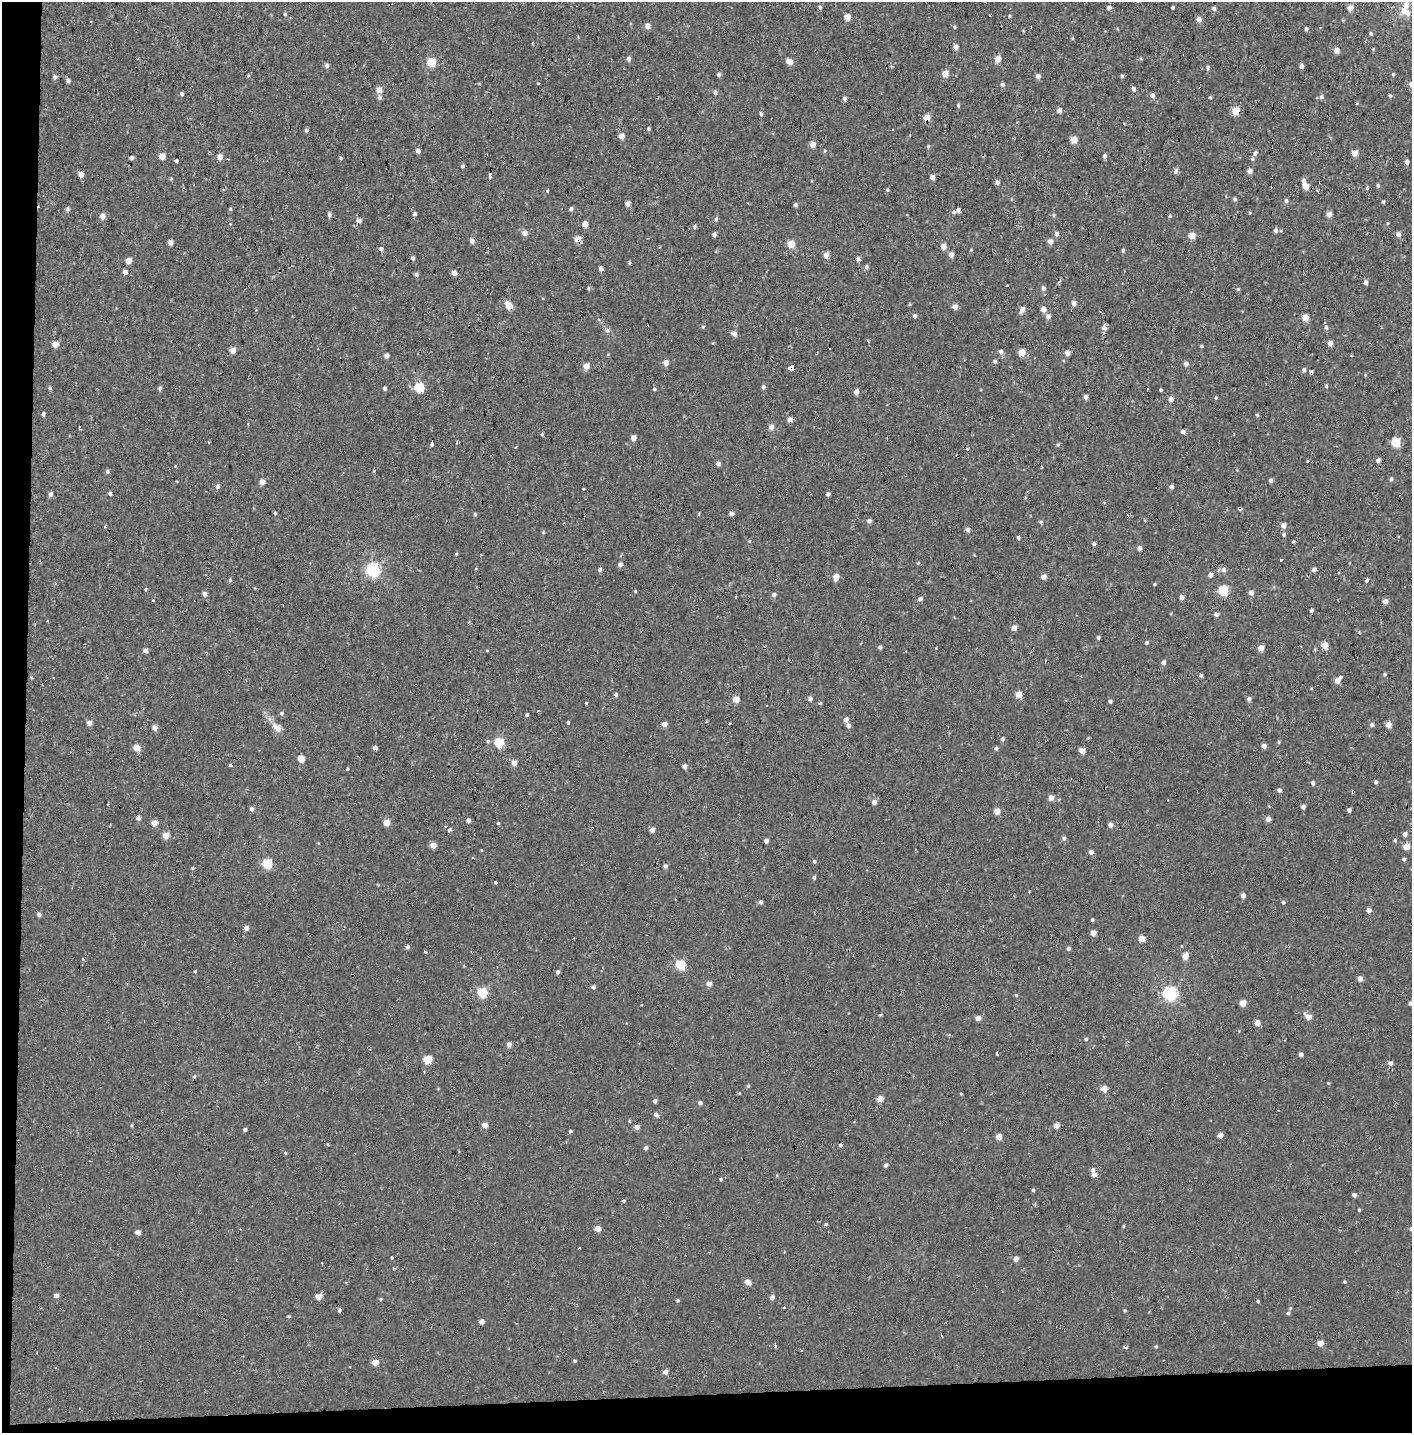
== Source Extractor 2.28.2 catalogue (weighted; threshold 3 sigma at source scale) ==
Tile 7 of 3 x 3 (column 1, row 3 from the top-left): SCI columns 15-1424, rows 163-1593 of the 4245 x 4554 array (HDU 1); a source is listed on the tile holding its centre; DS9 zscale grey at full resolution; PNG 1414 x 1435 px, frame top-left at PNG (2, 2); no overlay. Shown black and unused: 4% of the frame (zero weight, under 2 of 3 exposures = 3% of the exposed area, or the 3 px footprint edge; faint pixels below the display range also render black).
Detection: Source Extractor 2.28.2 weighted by HDU 2 'WHT'; one run over the whole footprint, this tile lists its part. Background 0.00104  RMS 0.0035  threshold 0.0158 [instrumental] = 3 sigma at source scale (4.5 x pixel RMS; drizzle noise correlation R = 1.50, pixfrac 1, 0.0396/0.0396 arcsec/px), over >= 5 px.
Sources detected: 436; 27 cosmic-ray / hot-pixel residue — not listed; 4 inside a brighter listed object's ellipse — not listed separately; the other 405 listed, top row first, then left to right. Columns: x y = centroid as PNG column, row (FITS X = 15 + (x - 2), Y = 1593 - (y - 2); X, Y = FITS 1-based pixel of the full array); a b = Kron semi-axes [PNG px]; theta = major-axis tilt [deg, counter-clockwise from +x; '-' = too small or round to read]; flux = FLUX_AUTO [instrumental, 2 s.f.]
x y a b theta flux
820 7 5 4 - 0.55
1109 8 5 5 - 1.2
1172 8 4 3 - 2.2
1350 8 5 4 - 3.5
1214 9 5 5 - 0.95
1407 13 23 9 -87 3.8
285 14 4 4 - 0.42
1009 16 4 4 - 0.4
847 17 4 4 - 4.6
1199 19 4 4 - 2.5
647 26 5 5 - 2
954 27 5 3 - 0.35
1320 28 3 2 - 0.28
1306 29 4 4 - 0.75
1371 34 5 4 - 0.54
1072 38 4 4 - 0.35
955 47 4 4 - 2.1
1336 50 5 5 - 2.5
629 58 5 5 - 0.88
998 59 5 4 - 4.3
789 61 5 4 - 3.8
431 62 5 5 - 15
327 66 5 5 - 0.97
1301 66 4 4 - 1.2
1208 68 5 3 - 0.66
945 73 4 4 - 4.4
1393 74 5 4 - 0.48
719 75 4 4 - 0.93
1038 76 5 4 - 1.8
1122 76 4 4 - 0.52
55 77 5 4 - 0.99
68 80 5 4 - 0.94
1002 85 5 4 - 0.89
1133 89 5 5 - 0.96
379 90 5 5 - 3.1
715 92 6 4 70 0.52
182 94 4 4 - 0.63
1152 95 4 4 - 1.8
1390 95 5 4 - 0.5
1210 97 4 3 - 0.37
1321 97 6 6 - 0.87
379 98 6 6 - 0.84
844 98 5 4 - 0.98
958 105 5 4 - 0.46
1059 111 5 4 - 1.5
1236 111 5 5 - 6.8
761 114 6 4 -79 0.64
927 118 4 4 - 4.5
649 129 4 4 - 0.59
306 130 5 4 - 0.57
622 136 5 4 - 2.7
1074 140 5 4 - 5.3
813 144 4 4 - 3.2
928 147 5 4 - 0.45
418 151 5 4 - 1.3
825 151 4 3 - 0.69
1255 153 5 5 - 1.1
1355 153 4 4 - 4.4
162 156 4 4 - 4.2
1105 156 5 4 - 1
220 157 5 5 - 2.4
131 158 4 3 - 0.93
341 158 4 3 - 0.45
1252 159 5 5 - 0.57
177 161 3 3 - 8.1
1407 162 4 4 - 1.4
462 166 4 4 - 0.78
1176 171 6 5 - 0.96
1250 171 4 4 - 2.1
81 175 5 5 - 2.1
490 176 6 3 -87 1.2
932 177 4 4 - 2.5
171 179 5 3 - 0.31
1304 181 5 5 - 1.3
997 182 5 5 - 1.1
1378 186 5 4 - 0.58
1306 187 5 4 - 4.6
1367 188 4 4 - 0.46
548 190 3 3 - 3
887 190 5 4 - 0.48
1235 199 4 4 - 0.69
1286 201 6 4 -86 0.74
1383 202 4 3 - 0.6
627 204 4 4 - 2.2
795 205 4 4 - 0.75
67 209 6 5 - 0.78
230 209 5 4 - 0.37
571 209 5 5 - 0.75
954 212 6 4 19 0.71
1249 212 3 3 - 2.1
415 214 4 4 - 0.64
1329 214 5 4 - 2.1
329 215 5 5 - 0.8
1054 215 5 4 - 0.44
102 216 5 4 - 2.7
1170 216 4 4 - 0.44
716 219 5 5 - 0.57
358 220 6 5 - 1.3
1387 223 5 3 - 0.31
585 224 4 4 - 2.7
695 226 4 4 - 0.69
1276 230 6 5 - 1.1
524 233 5 5 - 2.3
1056 234 5 5 - 1.3
1398 234 5 4 - 1.9
714 235 4 4 - 1.2
1192 236 5 4 - 5.6
577 239 5 5 - 3.5
472 241 4 4 - 1.7
1050 241 5 5 - 2.1
170 242 4 4 - 2.2
791 244 5 4 - 8
944 246 5 4 - 2.5
381 249 5 4 - 0.96
1123 250 5 4 - 0.52
826 255 5 5 - 2.1
951 255 4 4 - 2.8
413 258 4 3 - 0.85
858 259 4 4 - 1.1
128 261 5 4 - 3.4
629 263 5 3 - 0.45
866 267 5 4 - 1
600 269 5 3 - 2.8
125 272 4 4 - 1.5
454 273 4 4 - 2.4
1366 282 4 4 - 1.3
589 288 6 3 -82 0.43
1043 288 6 5 - 1.1
1238 289 5 4 - 0.39
1074 303 5 5 - 1.7
909 304 5 3 - 0.33
509 307 5 5 - 3.7
955 307 4 4 - 2.5
1022 309 6 4 65 2.5
1043 309 5 4 - 2.4
914 316 5 4 - 0.99
1048 316 5 5 - 1.6
1305 318 4 4 - 4.9
703 327 5 4 - 0.42
1326 327 6 5 - 0.79
1104 328 6 5 - 1.8
607 330 8 6 -73 0.91
734 334 5 5 - 1.7
1330 343 4 4 - 2.1
55 344 5 4 - 3.4
1202 346 4 3 - 0.41
233 351 5 5 - 2.9
1001 352 5 5 - 1.3
1022 352 5 5 - 5.5
1067 353 4 4 - 2.1
386 356 4 4 - 1.7
995 361 5 4 - 0.64
666 362 5 4 - 2.5
1186 364 5 4 - 1.5
586 366 5 4 - 3.9
791 368 5 3 - 27
1304 370 4 4 - 0.94
1311 372 4 3 - 16
1326 386 4 4 - 0.43
419 387 5 5 - 18
763 387 5 4 - 0.86
49 388 5 4 - 0.46
160 388 5 4 - 0.76
385 388 4 4 - 0.78
655 389 5 4 - 0.49
1161 390 3 3 - 0.41
856 392 4 4 - 2.3
1086 397 5 4 - 1.2
1216 398 4 3 - 0.44
1171 399 4 4 - 2
43 414 5 3 - 0.72
1257 415 5 4 - 0.42
790 419 5 5 - 1.5
79 427 3 2 - 0.57
771 427 5 5 - 1.8
1183 432 5 4 - 1.3
542 434 4 3 - 0.36
1233 434 3 2 - 0.35
633 438 4 4 - 2.7
1396 442 5 5 - 16
432 444 4 3 - 8.8
1058 445 5 4 - 0.46
967 449 4 3 - 0.32
1378 460 4 4 - 1.1
1307 461 4 3 - 0.24
718 464 5 4 - 1.2
175 466 4 3 - 0.24
107 471 5 5 - 0.61
1391 479 5 4 - 0.65
1271 480 4 4 - 0.98
262 482 5 5 - 2.1
217 487 5 5 - 1
1171 487 4 4 - 1.2
50 494 5 4 - 1.2
110 494 5 4 - 0.71
828 494 4 4 - 0.84
1239 508 4 3 - 3.8
275 513 4 4 - 0.48
475 514 4 4 - 0.48
699 514 5 3 - 0.35
731 514 5 4 - 1.1
869 521 5 5 - 1
1040 522 5 5 - 0.48
1283 525 5 4 - 2.6
967 530 5 5 - 1.1
543 532 4 4 - 0.36
1284 534 5 5 - 0.66
1018 537 4 4 - 0.69
749 541 5 4 - 0.37
1293 541 4 3 - 0.36
1094 544 4 4 - 0.94
1139 548 4 4 - 1.6
456 554 4 3 - 0.34
1281 560 3 3 - 1.8
918 563 5 4 - 0.35
620 564 5 5 - 1.2
1314 569 4 4 - 1.5
373 570 6 6 - 61
600 570 4 4 - 0.88
1224 570 5 5 - 1.4
1210 575 5 4 - 1.5
836 577 5 4 - 4.1
1044 577 4 4 - 2.6
230 580 5 5 - 0.46
1367 580 5 4 - 0.68
1154 584 5 3 - 0.32
145 589 4 3 - 0.78
1223 590 5 5 - 21
635 591 4 4 - 0.29
1251 593 5 5 - 1.6
204 594 5 4 - 1.3
774 595 5 4 - 1.1
735 597 3 3 - 1.5
1181 597 4 4 - 2
920 599 5 4 - 1.1
1385 602 5 4 - 2
1311 610 4 3 - 0.76
1216 614 5 5 - 1.2
1014 628 4 4 - 2.7
1098 637 4 3 - 0.68
1147 642 4 4 - 0.63
1324 645 5 4 - 5.2
880 647 4 4 - 0.79
1261 648 4 4 - 3.7
146 651 4 4 - 1.4
487 651 4 3 - 0.25
1163 662 5 4 - 1.4
1384 674 4 4 - 0.44
1201 675 4 3 - 0.85
1340 677 3 3 - 4.5
1337 680 4 4 - 2.9
1018 694 4 4 - 4.4
736 699 4 4 - 4.4
810 699 5 5 - 1.1
1249 699 4 4 - 0.95
1110 701 4 4 - 0.72
586 703 3 3 - 0.33
820 703 4 4 - 0.41
281 713 5 5 - 0.69
527 715 3 3 - 0.57
846 719 5 4 - 1.7
89 723 5 5 - 1.7
568 723 3 3 - 5.9
664 724 5 4 - 1.9
1372 725 5 5 - 0.94
1388 725 4 4 - 3.6
848 726 5 4 - 1.1
154 728 5 5 - 1.9
277 728 14 8 -48 2.8
1002 739 5 4 - 0.77
1279 742 4 4 - 0.41
499 743 5 5 - 18
1264 746 4 4 - 1.6
136 748 5 5 - 4.7
375 748 3 3 - 78
996 748 4 4 - 0.77
1082 750 4 4 - 3.9
301 759 5 5 - 4.9
514 763 5 4 - 2.6
230 765 3 3 - 4.3
684 766 4 4 - 1.4
347 769 3 3 - 2.2
1376 782 4 3 - 0.83
1313 783 5 4 - 0.78
1279 790 5 4 - 1
1353 792 3 3 - 3.6
1051 798 4 4 - 2.9
874 802 5 5 - 1.6
1303 807 4 4 - 1.6
251 809 5 4 - 1.1
1349 810 4 4 - 1.3
997 811 4 4 - 4
138 818 5 4 - 1.3
1268 819 4 4 - 1.8
469 820 4 4 - 1.1
154 823 4 4 - 3.1
386 823 5 4 - 4.2
498 823 4 3 - 0.35
1110 825 4 4 - 1.8
449 829 4 3 - 0.92
652 830 5 4 - 2
1405 834 5 4 - 1.4
166 835 5 5 - 4.2
1064 838 5 5 - 0.75
1395 840 5 4 - 0.49
766 841 4 4 - 1.2
433 845 5 4 - 3
1406 846 5 4 - 4.9
482 850 3 2 - 0.49
1091 852 4 4 - 1.4
1404 859 4 4 - 0.74
814 861 4 4 - 0.6
267 864 5 5 - 21
665 866 5 4 - 0.81
193 868 4 4 - 0.36
814 877 5 4 - 0.65
496 882 3 3 - 4.9
1243 895 4 4 - 1.4
761 902 4 4 - 0.98
1283 902 4 4 - 0.65
1369 910 4 4 - 2.1
1092 920 4 3 - 0.41
246 928 4 4 - 1.6
1093 933 4 4 - 2.9
1142 939 4 4 - 4.1
407 947 4 4 - 0.97
1068 948 4 4 - 0.88
425 952 3 3 - 1.7
1185 956 5 4 - 3.9
82 959 4 2 - 0.31
680 965 5 5 - 21
195 971 4 3 - 0.31
558 972 5 4 - 0.78
1360 979 5 4 - 2
709 984 5 4 - 2.2
593 987 4 4 - 0.93
482 992 5 5 - 21
1170 993 6 6 - 68
1016 995 4 4 - 0.41
1243 1003 5 4 - 4.6
1410 1003 4 4 - 0.66
1308 1017 7 5 -37 3.1
978 1018 4 4 - 2.7
1257 1023 4 4 - 2.9
1086 1039 4 4 - 0.52
509 1044 5 4 - 1.8
997 1053 3 3 - 12
1301 1054 4 4 - 1.3
427 1059 5 5 - 9.3
1390 1063 5 5 - 1.3
194 1076 5 4 - 0.53
748 1086 5 5 - 0.42
1104 1089 5 5 - 3.8
739 1093 4 3 - 0.28
961 1094 4 3 - 0.35
880 1099 5 4 - 3.2
655 1101 4 4 - 0.98
700 1103 5 4 - 0.95
656 1115 6 5 - 1.3
629 1121 4 3 - 0.37
132 1125 5 3 - 0.33
485 1125 5 4 - 3
1056 1125 4 4 - 2.9
637 1127 4 4 - 2.1
245 1129 4 4 - 0.68
570 1131 3 3 - 1.9
1220 1135 4 4 - 2.4
999 1136 4 4 - 3.9
840 1145 4 4 - 0.64
646 1148 5 4 - 0.83
285 1153 5 3 - 0.33
885 1165 4 4 - 0.9
1094 1175 5 5 - 1.7
721 1179 4 4 - 0.46
1033 1190 4 4 - 0.44
1354 1195 4 4 - 1.1
623 1201 4 3 - 0.43
1035 1204 3 3 - 0.58
1359 1210 4 3 - 0.36
826 1224 4 3 - 0.43
1123 1226 4 3 - 0.31
597 1229 4 4 - 3.6
138 1232 4 4 - 2
392 1258 3 3 - 1.9
1016 1259 5 4 - 2.2
393 1268 3 3 - 0.41
748 1282 6 5 - 2.8
1344 1282 3 3 - 0.39
56 1295 5 4 - 1.5
318 1296 5 4 - 3.7
772 1297 5 4 - 1.2
381 1299 4 4 - 0.41
678 1300 4 3 - 0.42
1258 1301 4 3 - 0.39
340 1310 4 3 - 5.4
1288 1313 5 4 - 0.61
289 1316 4 3 - 0.37
481 1322 4 4 - 1.8
1320 1343 5 4 - 3.5
775 1346 4 3 - 1.4
1156 1346 4 4 - 0.46
575 1361 4 3 - 0.44
375 1362 4 4 - 4.2
350 1366 3 2 - 0.6
665 1372 5 4 - 1.7
Overlapping masked pixels (flux is a lower limit): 11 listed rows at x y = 1236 111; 927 118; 577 239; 509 307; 791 368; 1311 372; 1239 508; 375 748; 1353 792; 766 841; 482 992